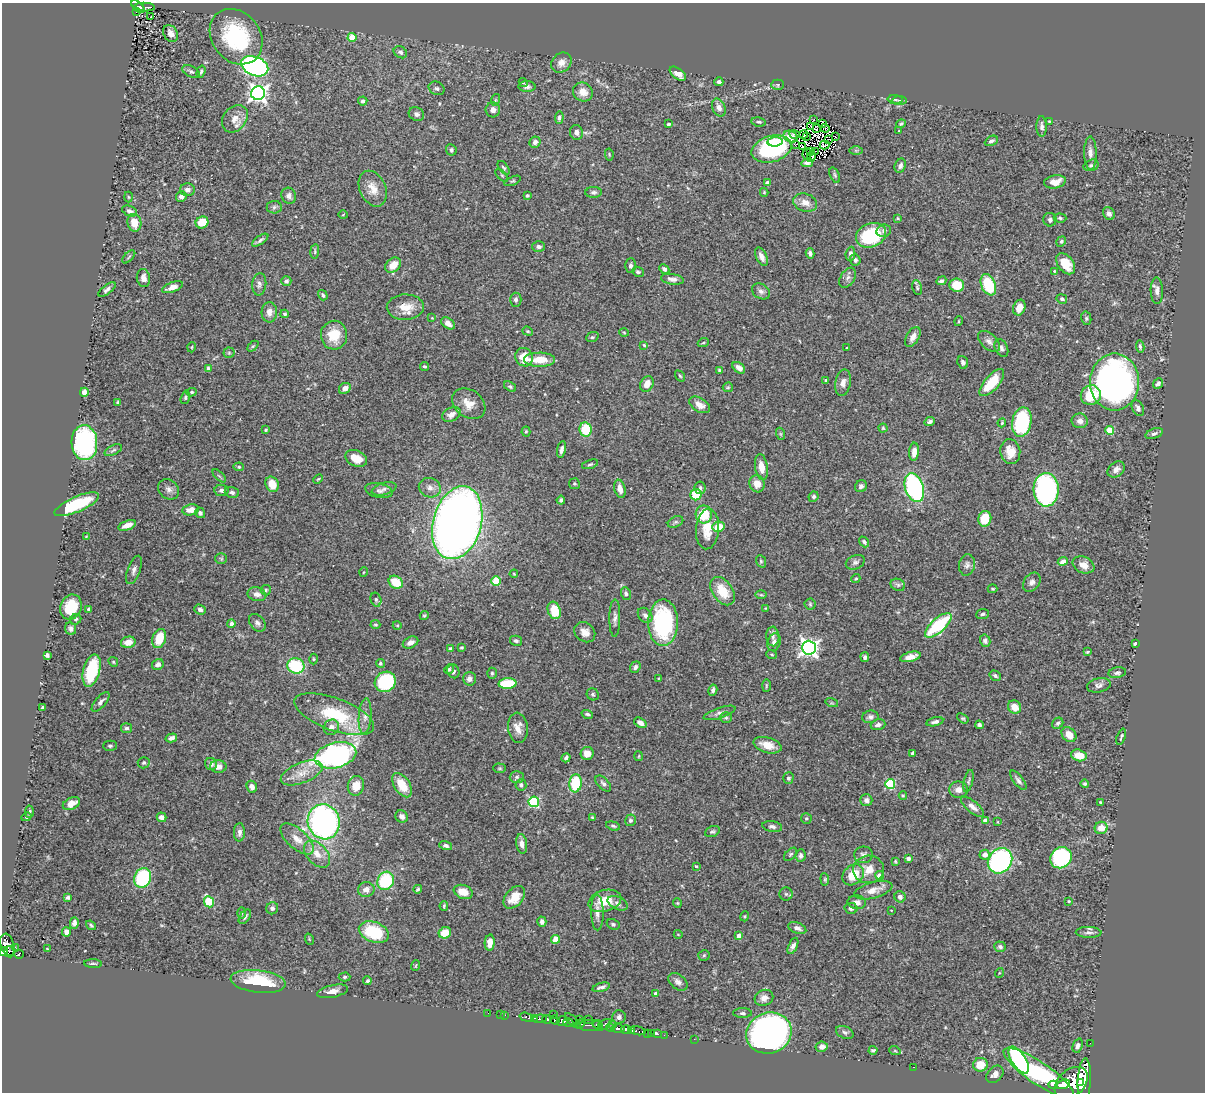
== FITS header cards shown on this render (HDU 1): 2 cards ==
NAXIS1  =                 1203
NAXIS2  =                 1090

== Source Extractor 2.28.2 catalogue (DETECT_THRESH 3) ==
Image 1203 x 1090 px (HDU 1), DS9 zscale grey, 1 PNG px = 1 image px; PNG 1207 x 1094 px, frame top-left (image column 1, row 1090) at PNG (2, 3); each listed source drawn as its Kron ellipse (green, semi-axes under 4 px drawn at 4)
Background 0.711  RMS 0.026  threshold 0.0767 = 3 sigma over >= 5 px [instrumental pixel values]
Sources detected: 496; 6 with non-positive FLUX_AUTO (blend fragments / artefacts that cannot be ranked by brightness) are neither listed nor drawn; the other 490 listed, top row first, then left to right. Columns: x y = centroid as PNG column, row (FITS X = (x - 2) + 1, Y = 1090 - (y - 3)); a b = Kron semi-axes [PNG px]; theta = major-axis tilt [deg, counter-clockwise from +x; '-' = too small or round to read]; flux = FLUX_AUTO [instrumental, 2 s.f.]
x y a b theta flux
138 6 8 4 -42 160
145 7 10 3 -2 120
137 12 3 2 - 15
151 17 2 2 - 1.4
170 33 9 6 -57 12
236 37 30 24 -52 150
352 37 4 4 - 39
400 52 7 5 -34 4.9
561 63 11 9 43 12
255 66 14 9 -22 530
191 72 9 5 -26 4.2
201 72 6 3 73 3.1
678 74 9 5 -37 14
719 82 4 4 - 4.5
523 83 5 3 - 1.4
778 85 6 5 - 2.8
527 87 8 5 -1 5.2
436 88 8 6 -26 4.3
583 92 10 9 - 18
258 93 7 7 - 800
895 99 7 4 -3 3.1
495 100 6 3 71 2.2
899 100 7 3 0 3
363 101 4 4 - 3.9
719 108 9 6 -65 11
493 110 7 7 - 8.2
416 114 8 6 -28 5.4
559 118 6 4 85 3.6
235 119 15 11 51 18
813 120 3 2 - 2.9
1049 121 3 3 - 1.5
759 122 7 4 -10 3.1
668 124 4 3 - 2.7
823 124 4 2 - 3.5
901 124 5 4 - 2.5
811 126 3 2 - 2.5
1042 126 10 5 -90 6.3
825 128 4 2 - 1.3
816 129 3 2 - 1.7
899 131 3 2 - 1.4
576 132 7 6 - 8.7
795 134 5 2 - 5.6
804 135 4 2 - 1.4
791 137 7 5 -24 9.4
806 137 3 2 - 1.3
835 137 3 2 - 1.1
828 140 3 2 - 1.1
991 141 7 4 27 4.4
535 142 5 5 - 6
775 142 7 4 6 14
796 144 3 2 - 0.8
824 145 5 2 - 0.36
802 146 3 2 - 3
771 149 20 13 16 200
451 150 6 5 - 4.4
856 150 7 4 -1 2.3
816 151 2 2 - 1.8
810 152 3 2 - 0.73
1090 153 17 6 -89 10
609 154 6 4 -79 1.9
807 154 6 2 89 1.4
811 157 5 4 - 4.8
807 163 6 4 13 5.7
1091 165 8 5 17 3.7
900 166 7 5 66 6.2
504 168 8 4 -52 3
502 175 8 3 -45 1.9
835 175 8 4 -69 3.3
513 181 9 3 22 2.4
1055 182 11 6 11 18
767 183 4 3 - 7
373 189 19 13 -65 22
187 190 7 6 - 8.9
594 192 8 5 1 4.5
764 192 4 4 - 1.8
527 195 4 4 - 2.9
181 196 5 5 - 11
289 196 8 7 - 7
128 197 5 3 - 1.8
805 203 12 9 -18 15
274 207 7 6 - 4.6
130 211 8 5 -22 5.2
1109 214 7 5 -53 5.9
343 215 4 4 - 1.8
897 218 4 3 - 1.9
1060 218 6 4 -3 3.2
1050 220 7 6 - 5.2
202 222 6 6 - 35
134 223 9 7 -79 24
884 231 7 6 - 5.4
871 235 15 11 21 110
260 240 9 4 35 4.6
1061 241 5 4 - 2.8
539 247 6 5 - 6.4
315 251 7 4 83 2.4
810 253 5 3 - 4.3
850 254 7 5 84 5.7
129 257 8 3 45 2.7
761 257 10 5 -66 11
855 260 5 5 - 5.2
1066 264 12 7 -53 32
393 265 9 6 42 20
630 266 7 5 88 4.4
664 269 5 4 - 5.2
1054 271 4 4 - 1.6
638 272 6 5 - 3.2
143 278 9 6 -82 8.7
848 278 11 7 58 7.1
672 279 11 5 -8 8.2
286 281 5 4 - 4
941 281 5 4 - 3.6
259 284 11 7 84 7.1
957 285 7 6 - 39
988 285 11 7 -66 83
172 287 11 5 20 14
917 288 8 4 -80 2.8
107 290 10 4 38 5.7
761 291 9 7 -33 6.2
1157 291 13 6 -89 8.9
323 295 5 4 - 3.2
1062 299 5 4 - 3.9
516 300 7 6 - 4.6
405 307 18 12 2 27
1019 308 8 6 70 17
269 312 10 7 87 11
285 314 4 3 - 2.4
432 318 4 4 - 1.4
1086 318 7 5 -77 3.3
959 321 5 3 - 1.5
448 323 7 5 -35 12
528 331 5 4 - 2.3
624 332 5 3 - 1.5
334 335 14 13 - 36
592 337 6 4 20 2.8
913 337 11 6 60 9.6
989 341 13 7 -43 8.5
703 343 5 3 - 1.7
644 345 4 4 - 2
253 346 6 4 44 2.4
1140 346 6 3 -83 2.9
192 347 5 3 - 1.5
847 348 3 3 - 2.4
1001 348 9 6 -67 6
229 353 5 5 - 2.5
524 357 9 8 - 32
540 360 15 7 0 31
963 362 6 5 - 4.3
425 366 4 4 - 2.8
208 368 4 3 - 2.8
739 368 7 5 -38 12
719 370 3 3 - 2.1
680 376 6 3 -54 2
826 380 4 3 - 2
1114 382 28 24 -90 670
843 383 13 7 79 11
992 383 17 7 49 50
1158 383 6 4 49 4.8
647 384 8 6 65 16
510 387 6 4 -37 3
728 387 5 5 - 2.3
345 388 6 5 - 11
84 392 4 4 - 12
192 392 5 4 - 2.8
1091 395 10 9 - 63
185 397 7 4 74 3.1
118 402 4 3 - 2.4
469 404 18 13 -36 23
700 405 11 7 -31 15
1138 408 8 5 -65 5.9
451 414 10 6 28 11
1080 421 8 7 - 9.1
930 422 5 4 - 4.4
1022 422 15 9 80 150
1002 423 4 3 - 1.8
883 428 4 4 - 2
266 430 4 3 - 2
586 430 7 6 - 51
1110 430 4 4 - 46
526 431 5 4 - 2
781 434 6 4 -71 2.3
1154 434 9 5 21 4.5
84 443 17 13 -87 310
561 449 8 4 79 6.7
113 450 9 4 25 4.2
914 452 9 5 85 13
1010 452 12 10 -80 24
356 458 11 7 -25 24
590 464 8 4 17 2.9
239 467 5 4 - 2.9
761 467 13 6 -80 20
1116 469 9 7 39 9.1
219 476 8 3 -45 2.4
318 479 5 3 - 1.9
272 484 8 6 -67 26
574 484 5 5 - 2.8
757 484 9 7 -71 19
861 486 6 5 - 5.6
430 488 11 9 -20 11
700 488 6 5 - 4
914 488 15 9 -72 260
169 489 11 9 -40 8.2
384 489 13 6 16 7.5
620 489 9 5 -77 11
222 490 7 5 -6 6.3
1046 490 17 12 -87 300
379 491 14 7 -12 8.4
232 492 7 5 -18 5.7
696 495 6 5 - 51
813 497 5 5 - 3
561 500 4 4 - 3.6
77 504 24 7 23 96
191 510 8 5 11 15
200 513 5 5 - 3.4
704 514 9 8 - 50
985 519 8 6 76 40
675 522 8 5 26 3.5
457 523 37 24 75 1800
127 525 9 4 19 16
718 527 6 5 - 32
707 529 20 11 86 36
86 536 4 2 - 1.1
864 542 6 4 -50 4.4
221 559 5 5 - 2.4
761 561 6 5 - 2.6
1063 561 5 4 - 13
855 562 10 7 22 5.4
967 565 11 8 81 6.9
1084 565 11 8 -23 16
134 570 15 6 70 7.5
364 572 5 3 - 1.4
514 574 4 3 - 1.5
856 579 4 4 - 2.1
496 581 4 4 - 64
396 582 7 6 - 39
1032 582 10 7 53 7.3
898 585 7 6 - 4.2
993 589 5 3 - 2.1
266 590 5 5 - 3
722 591 16 10 -54 39
626 593 6 5 - 4.5
257 594 9 6 -13 8.8
761 595 6 4 -1 2.2
376 600 7 5 -75 3.6
810 604 5 5 - 2.9
71 607 13 10 70 49
766 608 4 3 - 1.2
89 609 4 3 - 6.1
200 610 6 5 - 6
554 610 9 6 -73 41
982 614 6 5 - 3.2
424 615 5 4 - 2
645 615 8 6 -47 5.1
615 618 19 5 89 8.2
76 619 6 5 - 3.2
257 623 10 7 -49 6.2
663 623 23 15 89 210
231 624 4 4 - 7.7
375 625 5 4 - 2.5
397 625 4 3 - 1.4
938 625 16 7 41 120
71 629 6 5 - 4.9
585 632 11 9 -40 14
773 636 10 6 -86 7.3
159 639 10 6 71 40
516 641 6 5 - 4.2
985 641 6 5 - 5.5
128 642 7 5 13 17
410 642 8 5 27 9.3
774 642 9 6 71 7.1
1135 643 4 3 - 2.8
461 647 3 3 - 3
809 648 7 7 - 680
450 649 4 4 - 6.4
1087 652 3 3 - 2
772 654 5 3 - 1.7
47 655 4 3 - 8.1
865 657 5 4 - 4
910 657 10 5 14 15
314 659 5 3 - 1.9
113 662 5 4 - 1.9
380 663 4 4 - 2.8
158 664 6 5 - 6
296 666 8 7 - 92
635 667 6 5 - 5.8
449 669 5 4 - 3.1
92 670 16 8 74 100
453 671 7 6 - 4.9
492 673 5 4 - 2.3
1117 673 9 5 9 4.2
995 676 6 5 - 3.9
659 678 3 2 - 1.5
469 679 7 6 - 7.1
385 682 11 10 - 140
507 683 9 5 3 69
1099 685 12 7 11 6.8
766 686 6 3 89 1.9
713 690 6 4 80 4.9
593 694 6 6 - 3.2
101 702 12 5 49 6.1
832 703 6 4 -17 2
1014 707 7 6 - 20
43 708 3 3 - 5.6
720 713 17 5 18 7.3
334 714 42 16 -20 96
587 714 6 3 -17 3.4
365 716 18 6 86 11
870 717 8 6 12 5.3
726 718 6 5 - 2.9
963 718 6 4 -36 2.4
935 722 8 4 13 5.1
640 723 7 4 -34 7.5
1058 723 6 5 - 3.5
878 725 7 5 16 6.1
979 725 4 4 - 4.4
331 727 8 7 - 10
127 728 5 5 - 4
518 728 15 10 -84 17
1069 735 8 6 -42 19
1121 737 8 3 72 2.9
171 738 6 4 15 6.2
767 745 14 7 -15 22
110 746 7 5 -1 3.4
587 753 6 6 - 17
912 753 4 3 - 5.2
335 755 21 12 14 450
1079 755 8 5 -15 25
639 756 5 3 - 1.7
566 758 5 3 - 4.4
144 763 6 5 - 3.5
211 764 6 6 - 5.7
218 767 8 6 -1 12
500 768 6 4 -1 2.4
302 773 22 10 21 22
517 777 7 6 - 3.9
788 778 5 5 - 3.9
1018 780 11 5 -52 5.6
968 781 11 4 78 3.9
575 783 9 6 84 74
603 783 10 5 -46 5
890 784 5 5 - 100
1085 784 4 4 - 2.6
402 785 13 8 -57 36
521 785 5 5 - 4.7
356 786 10 8 74 23
252 787 6 5 - 9.6
958 790 9 8 - 12
903 796 4 4 - 2
866 800 6 6 - 6.5
534 802 5 5 - 150
1101 802 3 2 - 1.9
71 804 9 5 27 16
973 807 14 6 -40 10
29 812 6 3 86 2.4
402 816 6 5 - 7.3
26 817 5 3 - 2.1
161 817 5 4 - 8.2
592 818 4 3 - 1.8
806 818 5 5 - 3.4
630 820 6 5 - 4.1
985 821 4 4 - 7.8
324 822 17 16 - 510
998 822 4 2 - 1.3
613 826 7 4 -16 3.2
772 826 10 5 -10 5
1101 828 6 6 - 20
712 831 7 5 23 3.2
239 832 9 5 88 7.2
297 839 20 10 -42 21
522 844 10 5 -82 8.8
446 845 6 4 -15 5
317 854 16 10 -47 22
790 854 8 4 45 2.8
863 855 9 8 - 6.7
985 855 5 5 - 14
801 856 6 5 - 5.7
1061 858 11 10 - 150
908 859 4 4 - 4.5
895 861 3 3 - 1.6
1000 861 13 11 50 310
696 866 3 3 - 2.2
868 869 15 14 - 22
853 875 12 9 41 35
879 875 4 4 - 12
143 878 10 8 66 130
825 879 6 4 -84 2.3
386 881 9 8 - 120
418 889 4 3 - 3.1
366 890 8 7 - 11
873 890 19 8 15 15
463 892 10 7 -19 17
786 894 6 6 - 3.3
514 897 13 8 49 30
900 897 6 5 - 7.5
68 898 4 3 - 3.2
605 901 17 10 16 39
1069 901 3 2 - 1.7
209 902 6 4 -65 83
857 902 9 7 -4 8.9
618 903 11 6 -26 6.8
677 903 4 4 - 1.9
444 906 5 3 - 2.1
272 908 6 5 - 5.1
851 908 6 5 - 5.6
891 910 3 2 - 0.99
597 912 18 6 -89 12
242 913 6 4 89 2.2
745 916 5 3 - 1.6
245 917 8 5 54 4.6
542 922 5 4 - 5.9
74 923 6 4 75 5.5
613 924 7 5 -28 3.5
91 925 5 3 - 2.4
797 928 9 5 -20 6.8
66 932 5 4 - 9.3
374 932 15 10 -20 92
1089 932 13 5 -2 6.5
445 933 6 5 - 26
678 934 4 3 - 1.2
739 936 4 4 - 16
309 939 6 3 -71 1.6
555 939 4 4 - 35
490 943 8 5 86 13
7 945 11 7 -73 780
793 946 9 4 66 6.9
15 947 2 2 - 61
1000 947 6 5 - 4.1
47 949 2 2 - 1.2
3 951 4 4 - 450
10 952 5 5 - 350
19 954 5 4 - 190
704 955 6 5 - 2.8
93 964 9 3 -3 2.8
416 966 5 2 - 1.2
999 973 5 3 - 1.4
345 977 6 4 2 2.9
258 981 28 11 -7 82
367 981 4 3 - 2.8
678 982 11 7 -38 7.2
601 987 9 4 15 5.7
333 991 15 6 12 12
655 994 4 4 - 4.1
764 998 9 8 - 9.8
488 1013 2 2 - 4.6
743 1013 9 5 0 3.9
500 1014 2 2 - 12
553 1014 2 2 - 12
504 1015 3 2 - 19
527 1017 7 3 -15 240
619 1017 7 7 - 5.9
534 1018 4 3 - 130
539 1019 7 3 6 440
547 1019 5 3 - 750
579 1019 3 2 - 67
589 1019 2 2 - 23
555 1020 5 3 - 400
563 1021 6 5 - 1200
573 1021 10 3 -44 310
568 1022 5 3 - 350
580 1024 5 4 - 320
597 1024 4 3 - 180
613 1024 3 2 - 120
590 1025 12 5 0 300
604 1025 7 3 38 230
610 1028 4 3 - 200
618 1028 6 4 0 790
626 1029 5 4 - 650
632 1031 3 3 - 160
637 1031 8 3 -10 260
845 1032 9 6 -23 4.6
647 1033 2 2 - 9.7
651 1033 2 2 - 16
769 1033 23 20 21 920
658 1034 3 2 - 21
664 1035 2 2 - 12
694 1039 2 2 - 11
1090 1043 2 2 - 9.4
1078 1046 7 5 69 5.3
822 1047 6 5 - 8.4
873 1050 4 3 - 2.8
895 1051 6 3 -19 1.4
1019 1060 15 7 -57 310
980 1065 7 7 - 27
913 1067 2 2 - 1.2
1039 1073 41 11 -34 390
995 1074 10 7 45 9.9
1084 1081 22 6 87 4600
1071 1083 19 13 42 6000
1080 1083 3 3 - 600
1063 1084 7 4 16 1900
1053 1085 5 2 - 280
At the frame edge (FLAGS 8, measured only in part): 1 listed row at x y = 3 951
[6 non-positive-flux detections neither listed nor drawn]